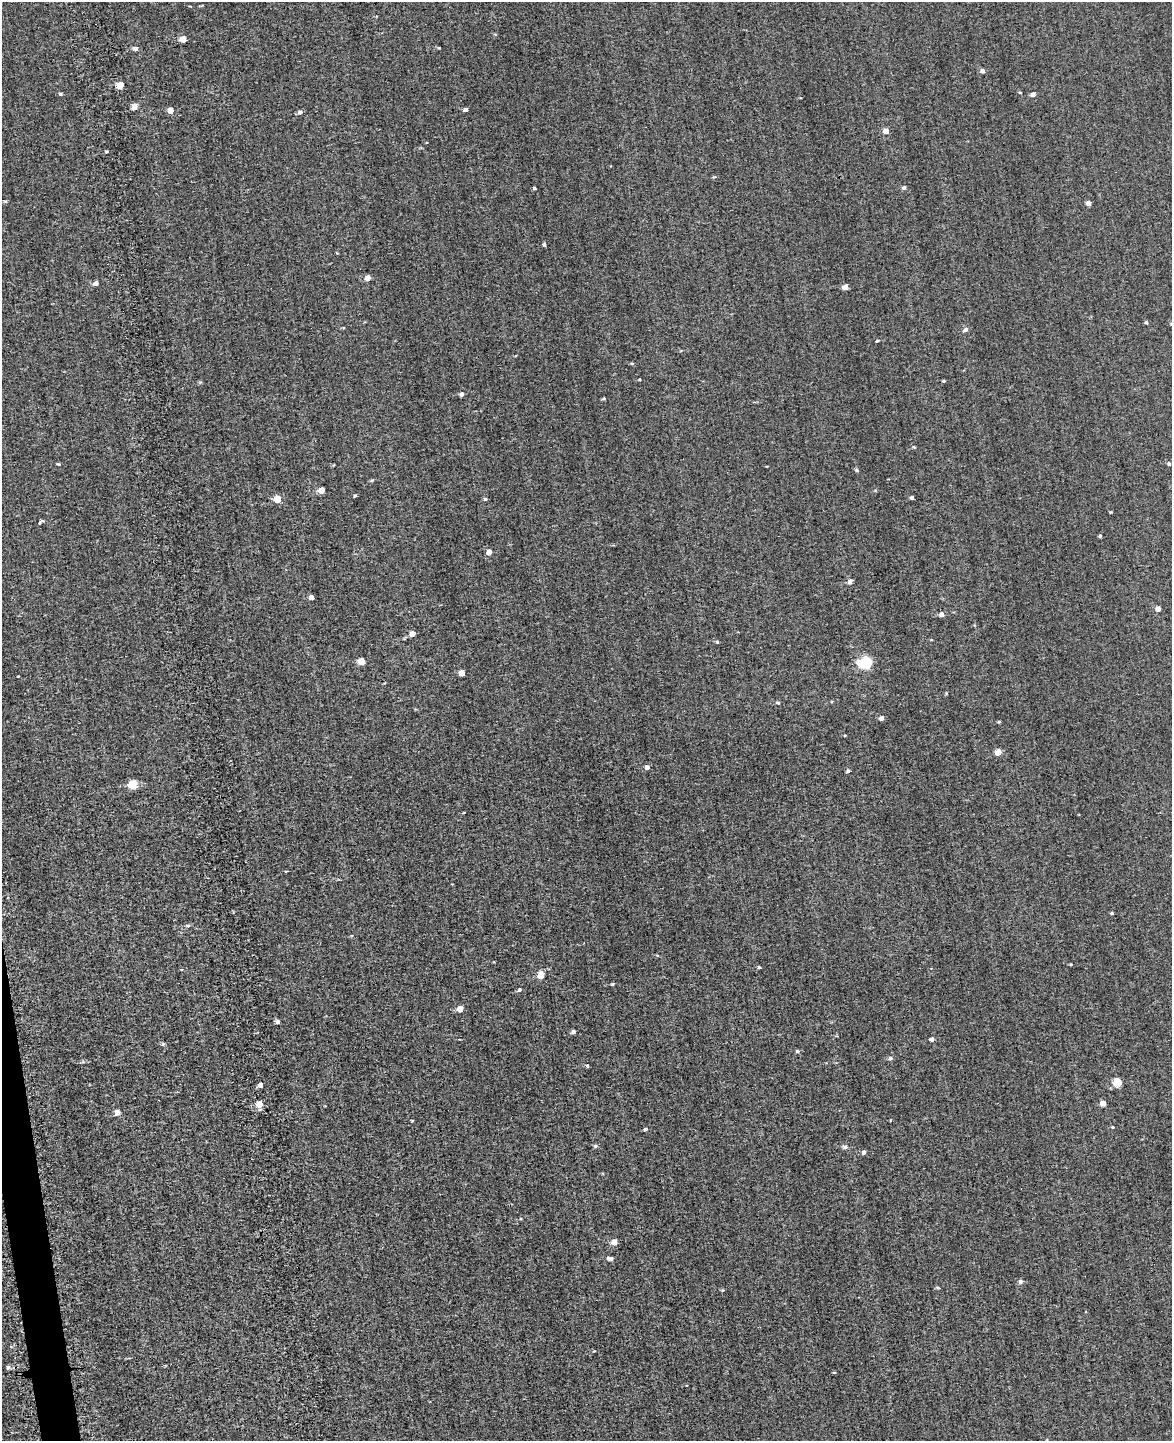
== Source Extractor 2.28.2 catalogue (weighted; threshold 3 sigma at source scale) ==
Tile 7 of 4 x 3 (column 3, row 2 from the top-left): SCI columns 2380-3549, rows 1917-3355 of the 4981 x 4952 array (HDU 1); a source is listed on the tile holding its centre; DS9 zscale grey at full resolution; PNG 1174 x 1443 px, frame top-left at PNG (2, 2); no overlay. Shown black and unused: <1% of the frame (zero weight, under 2 of 3 exposures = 12% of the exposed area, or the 3 px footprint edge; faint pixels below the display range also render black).
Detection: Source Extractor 2.28.2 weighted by HDU 2 'WHT'; one run over the whole footprint, this tile lists its part. Background 0.58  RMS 3.4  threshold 15.2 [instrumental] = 3 sigma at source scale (4.5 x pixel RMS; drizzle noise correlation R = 1.50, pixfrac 1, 0.05/0.05 arcsec/px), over >= 5 px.
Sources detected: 87; all 87 listed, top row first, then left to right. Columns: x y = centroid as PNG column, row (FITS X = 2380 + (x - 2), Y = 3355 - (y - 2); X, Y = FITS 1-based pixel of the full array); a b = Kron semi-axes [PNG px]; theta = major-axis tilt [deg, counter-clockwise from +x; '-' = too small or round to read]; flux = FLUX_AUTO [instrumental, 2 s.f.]
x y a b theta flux
183 39 5 5 - 4900
136 49 5 5 - 940
983 71 4 4 - 1300
120 85 5 4 - 7600
61 94 3 3 - 700
1033 94 5 4 - 1400
134 106 5 4 - 3600
171 110 5 4 - 3500
466 110 4 4 - 830
300 112 5 4 - 940
886 131 5 5 - 2600
107 152 4 3 - 410
904 187 5 4 - 690
534 188 3 3 - 560
5 201 5 3 - 330
1088 203 4 4 - 1400
544 245 4 3 - 620
368 278 4 4 - 3000
96 283 4 4 - 2100
846 287 4 4 - 2600
1146 322 5 4 - 500
965 330 6 5 - 1000
632 363 4 4 - 360
640 379 4 2 - 220
943 381 3 3 - 460
462 394 5 4 - 1100
604 398 4 3 - 390
914 447 5 4 - 300
58 464 4 3 - 480
1169 464 4 4 - 620
857 470 5 4 - 470
322 490 5 4 - 4500
355 496 4 3 - 340
912 497 3 3 - 820
277 499 5 5 - 8500
485 499 4 4 - 520
40 522 7 3 40 520
1100 536 4 3 - 550
489 552 5 4 - 2900
850 582 5 5 - 1500
311 597 4 4 - 1800
1158 609 5 5 - 2000
941 614 5 4 - 1400
412 634 5 4 - 2400
717 642 4 3 - 420
362 661 5 5 - 4900
859 662 6 5 - 3100
866 663 6 5 - 35000
462 673 5 4 - 3800
778 703 4 4 - 480
882 718 5 4 - 1200
999 722 3 3 - 420
998 752 5 4 - 4400
647 767 4 4 - 1400
848 771 4 4 - 780
133 785 5 5 - 14000
1112 913 3 3 - 480
188 926 5 3 - 440
759 967 3 3 - 440
541 975 5 5 - 7400
612 984 5 3 - 280
520 990 4 4 - 680
460 1009 5 5 - 3800
277 1022 4 4 - 1400
573 1032 4 4 - 1000
932 1039 4 4 - 1100
163 1044 5 4 - 520
797 1051 5 4 - 480
890 1058 5 5 - 710
587 1066 4 3 - 370
1117 1082 5 5 - 14000
260 1085 4 4 - 1600
1103 1103 4 4 - 2600
259 1104 5 5 - 4900
117 1113 5 4 - 2500
412 1121 3 2 - 330
1113 1127 3 3 - 280
645 1129 4 4 - 710
595 1146 6 4 16 540
845 1147 6 5 - 790
864 1152 4 4 - 980
614 1242 5 4 - 3200
609 1259 8 5 -12 930
1021 1282 5 4 - 1100
938 1288 5 4 - 370
723 1290 4 3 - 280
8 1367 5 4 - 720